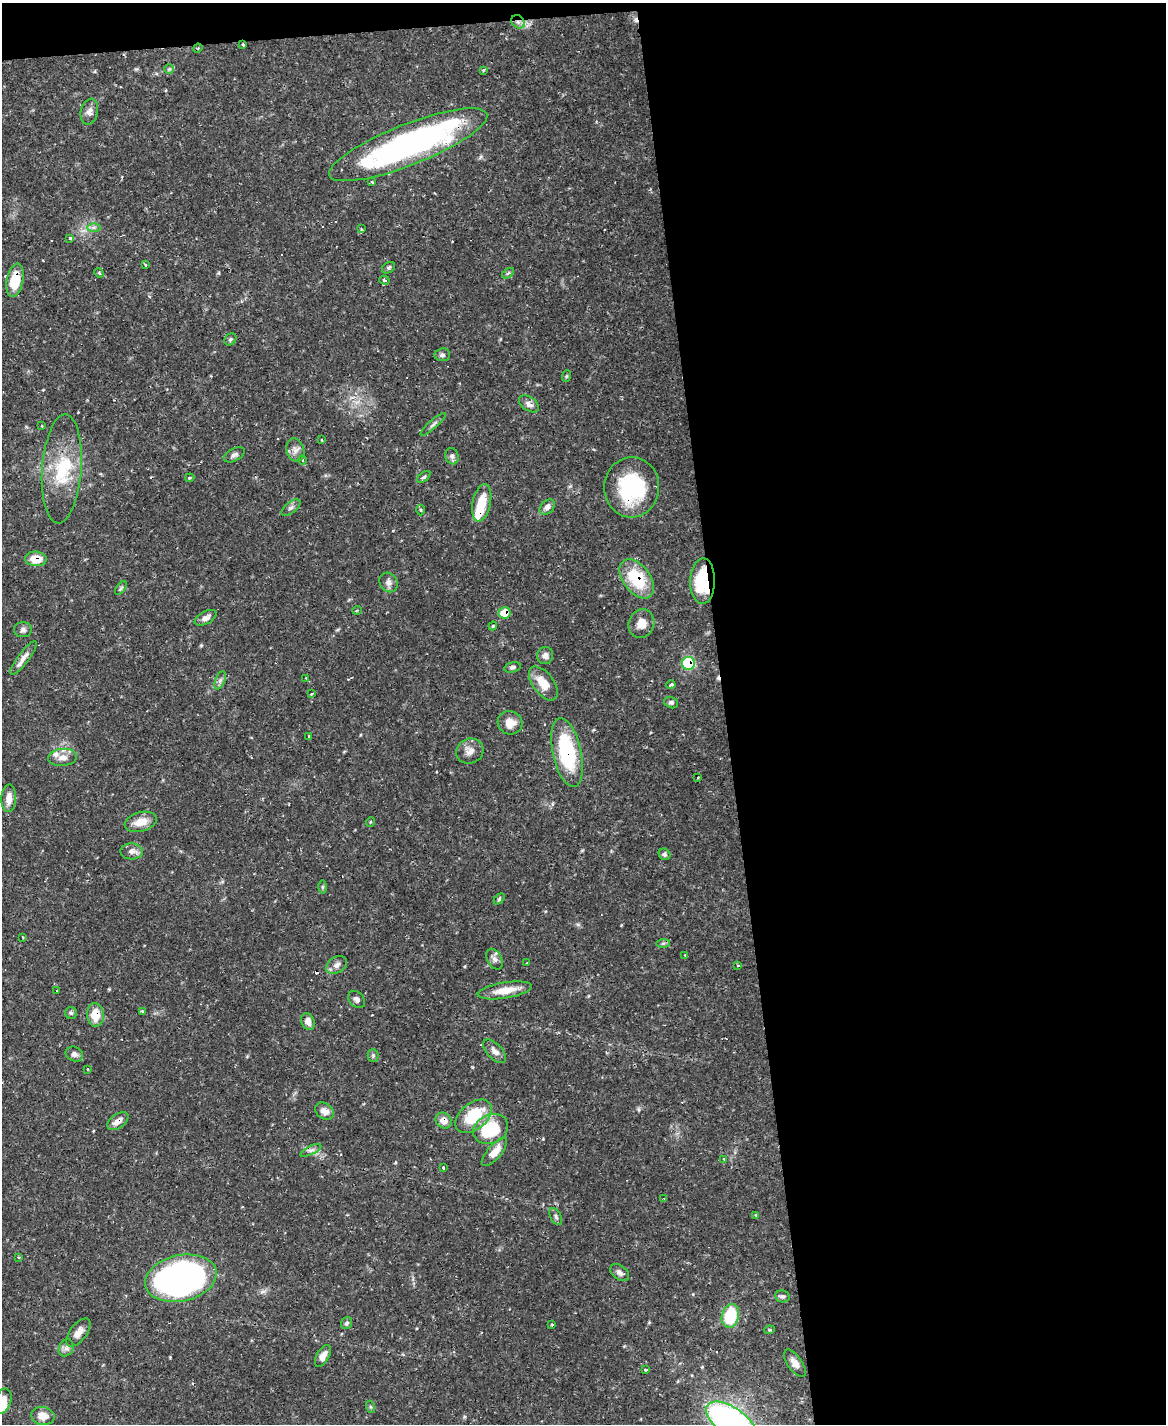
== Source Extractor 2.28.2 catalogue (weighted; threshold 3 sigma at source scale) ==
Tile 4 of 4 x 3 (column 4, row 1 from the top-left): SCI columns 3495-4658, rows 3082-4503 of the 4658 x 4633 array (HDU 1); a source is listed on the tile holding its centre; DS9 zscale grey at full resolution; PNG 1168 x 1426 px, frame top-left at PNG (2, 3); each listed source drawn as its Kron ellipse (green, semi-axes under 4 px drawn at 4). Shown black and unused: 39% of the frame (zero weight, under 2 of 3 exposures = <1% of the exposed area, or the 3 px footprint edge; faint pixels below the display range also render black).
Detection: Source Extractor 2.28.2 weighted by HDU 2 'WHT'; one run over the whole footprint, this tile lists its part. Background 0.119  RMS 0.0032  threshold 0.0145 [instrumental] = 3 sigma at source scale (4.5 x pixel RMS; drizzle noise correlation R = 1.50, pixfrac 1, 0.05/0.05 arcsec/px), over >= 5 px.
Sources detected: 131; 3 inside a brighter object's white glare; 9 cosmic-ray / hot-pixel residue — neither listed nor drawn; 2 inside a brighter listed object's ellipse — not listed separately; the other 117 listed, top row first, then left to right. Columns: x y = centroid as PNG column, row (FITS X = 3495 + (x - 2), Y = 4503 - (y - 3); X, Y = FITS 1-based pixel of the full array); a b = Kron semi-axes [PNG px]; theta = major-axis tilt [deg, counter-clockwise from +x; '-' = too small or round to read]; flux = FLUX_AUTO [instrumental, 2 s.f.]
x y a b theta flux
518 22 7 6 - 1.3
243 44 3 3 - 0.6
198 48 5 4 - 0.33
169 69 5 5 - 0.47
483 70 3 3 - 0.41
89 112 13 8 76 2
408 145 85 20 22 100
372 182 3 3 - 0.37
94 228 7 4 0 0.87
361 229 4 4 - 0.47
70 238 3 3 - 0.87
146 265 3 3 - 0.45
388 268 7 5 35 0.61
99 273 5 4 - 0.44
508 273 7 3 36 0.52
15 280 17 8 79 9.8
384 280 5 4 - 0.53
230 339 6 5 - 0.58
442 355 8 6 5 0.9
566 376 6 3 71 0.38
529 404 11 6 -35 1.8
433 424 16 3 41 0.88
42 426 3 2 - 0.31
322 440 4 2 - 0.31
295 450 12 9 -73 1.9
234 455 11 6 27 1.1
452 456 8 6 -74 1
303 460 5 3 - 0.36
62 469 55 19 86 17
424 477 8 4 37 0.6
190 478 4 3 - 0.46
632 487 30 27 87 29
482 503 19 9 78 6.9
547 507 9 6 45 1.6
291 508 11 5 36 1.1
421 510 5 3 - 0.41
36 559 11 7 -4 5.8
637 579 22 13 -53 16
703 581 23 12 89 18
388 582 10 8 -55 1.7
121 588 8 4 53 0.58
357 610 5 3 - 0.25
504 613 6 6 - 6.8
206 618 12 6 28 1.7
641 624 14 12 65 3.7
493 626 4 3 - 0.48
23 630 9 7 1 1.1
545 655 8 8 - 1.5
23 658 20 5 53 2.4
689 663 6 6 - 31
512 667 8 5 16 0.8
306 678 2 2 - 0.2
220 680 9 5 67 1
543 683 19 10 -54 5.9
671 685 4 3 - 1.8
311 694 4 3 - 0.32
671 702 7 5 -21 0.92
510 723 12 11 - 3.5
309 736 3 3 - 0.37
470 751 14 12 26 2.7
567 753 35 14 -78 27
63 757 14 8 6 2.6
698 778 3 3 - 0.61
9 798 14 7 88 2.9
141 822 16 9 15 4.6
370 822 5 3 - 0.34
132 851 11 8 -2 1.9
664 854 6 5 - 0.9
323 887 6 4 89 0.51
499 899 6 4 47 0.85
23 937 3 2 - 0.26
663 943 7 4 0 0.54
685 955 3 3 - 0.33
494 959 11 7 -61 1.5
527 963 3 2 - 0.3
337 965 11 8 35 1.6
738 965 3 3 - 1.6
505 990 27 8 9 5.8
57 991 3 3 - 0.88
357 999 10 7 -44 1.2
142 1011 3 3 - 0.72
71 1013 6 6 - 0.62
95 1015 12 8 -85 5.7
308 1021 9 6 -64 2.4
495 1051 14 7 -46 1.9
74 1054 9 7 -23 1.4
373 1055 6 5 - 0.61
87 1069 3 2 - 0.23
325 1111 10 7 -35 2.5
474 1116 21 13 39 15
118 1121 12 7 35 2.4
443 1121 8 7 - 2.9
491 1129 18 14 25 18
311 1150 11 3 26 0.94
494 1152 17 7 49 4.5
724 1160 3 2 - 0.67
443 1168 4 3 - 1.7
664 1199 3 2 - 0.27
756 1215 4 4 - 0.28
556 1216 9 5 -62 0.84
19 1257 3 2 - 0.56
620 1273 10 7 -36 1.4
181 1278 36 23 13 160
782 1296 7 6 - 0.79
730 1316 12 8 75 15
347 1323 6 5 - 0.64
552 1325 3 2 - 0.34
769 1330 5 3 - 0.39
78 1333 16 8 52 2.8
66 1348 9 7 64 1.2
323 1356 12 6 59 2.5
795 1363 16 7 -55 2.1
645 1370 3 3 - 0.61
3 1401 13 8 73 3.1
371 1407 6 4 -70 0.45
43 1416 12 9 -10 3.3
731 1422 29 14 -35 120
Overlapping masked pixels (flux is a lower limit): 15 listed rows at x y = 518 22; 243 44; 408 145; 15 280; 632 487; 36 559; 637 579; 703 581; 504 613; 689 663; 567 753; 95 1015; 118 1121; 443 1121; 181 1278
Isophote crosses this tile's border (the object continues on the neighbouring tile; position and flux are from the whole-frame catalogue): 2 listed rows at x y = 3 1401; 731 1422